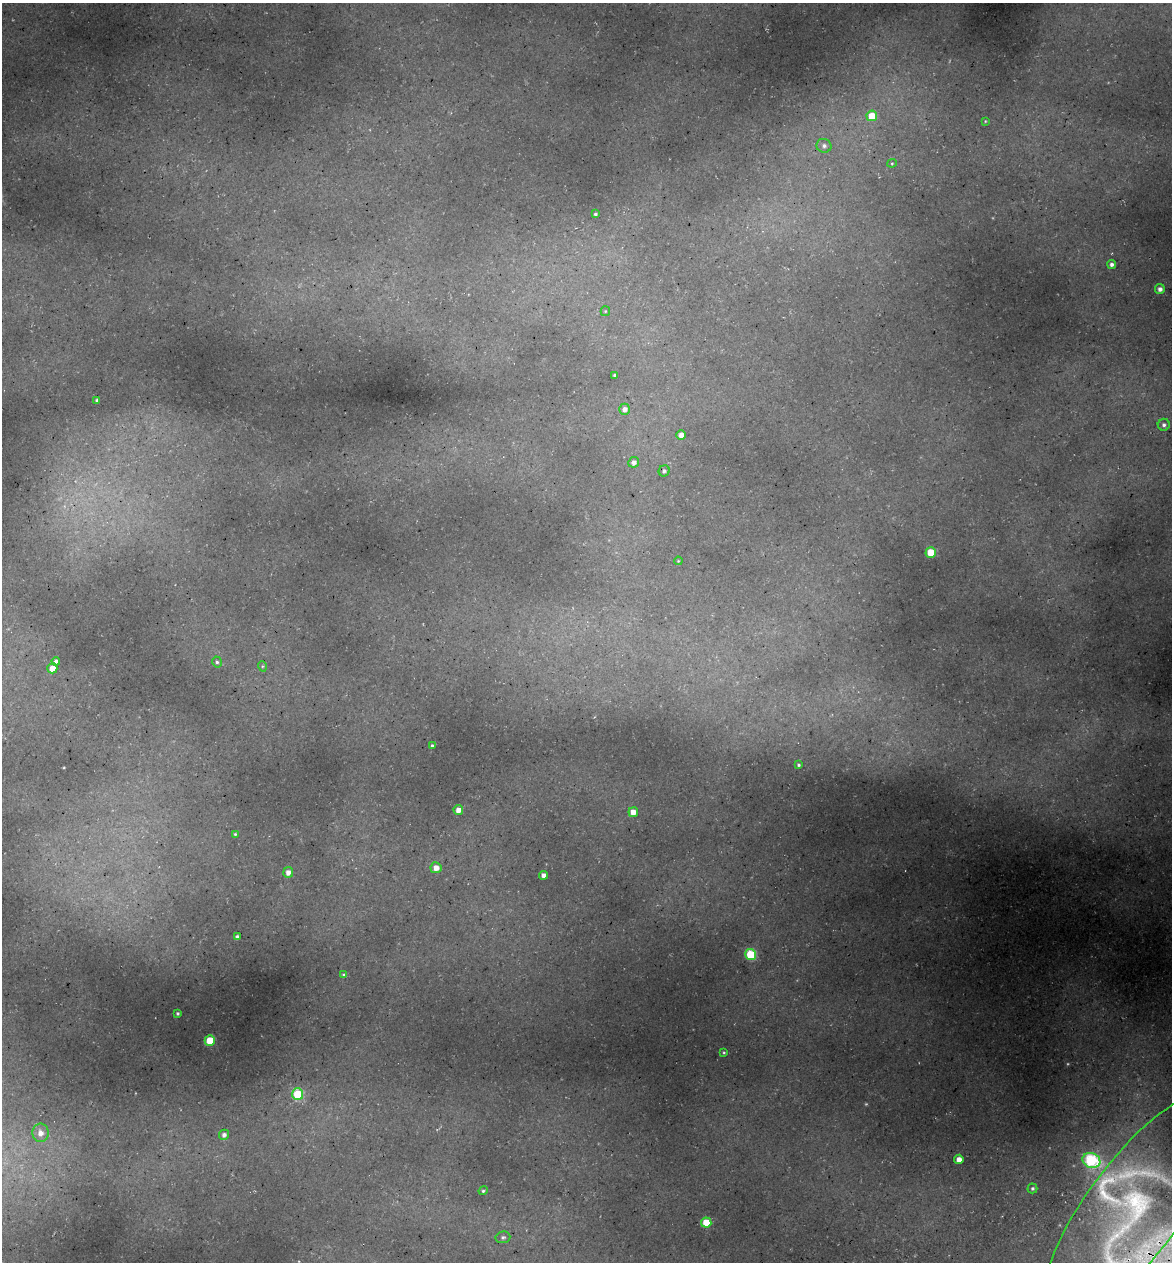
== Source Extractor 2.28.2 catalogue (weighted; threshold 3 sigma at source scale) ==
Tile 6 of 4 x 4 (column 2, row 2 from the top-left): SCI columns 1315-2484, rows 2597-3856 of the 4922 x 5194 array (HDU 1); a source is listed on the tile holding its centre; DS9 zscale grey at full resolution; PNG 1174 x 1264 px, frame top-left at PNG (2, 3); each listed source drawn as its Kron ellipse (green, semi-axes under 4 px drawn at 4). Shown black and unused: <1% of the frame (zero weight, under 3 of 5 exposures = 5% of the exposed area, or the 3 px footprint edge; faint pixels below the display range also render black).
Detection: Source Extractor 2.28.2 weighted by HDU 2 'WHT'; one run over the whole footprint, this tile lists its part. Background 0.16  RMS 0.0083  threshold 0.0373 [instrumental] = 3 sigma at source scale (4.5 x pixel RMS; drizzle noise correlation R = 1.50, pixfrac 1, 0.0396/0.0396 arcsec/px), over >= 5 px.
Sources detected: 49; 1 too faint to see at this stretch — neither listed nor drawn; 3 inside a brighter listed object's ellipse — not listed separately; the other 45 listed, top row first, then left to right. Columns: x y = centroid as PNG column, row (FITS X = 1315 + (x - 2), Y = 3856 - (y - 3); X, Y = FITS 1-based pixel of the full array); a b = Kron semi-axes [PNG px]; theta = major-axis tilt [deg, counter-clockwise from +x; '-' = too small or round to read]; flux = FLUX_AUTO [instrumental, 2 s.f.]
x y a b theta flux
872 116 5 5 - 22
985 121 3 3 - 0.72
824 146 7 7 - 3.2
892 163 4 4 - 0.93
595 214 3 3 - 1.5
1112 264 4 4 - 2.8
1160 289 5 5 - 3.6
605 311 5 4 - 0.91
614 375 3 3 - 1.1
97 400 4 3 - 1.9
624 409 5 5 - 4.7
1164 425 6 6 - 2.6
681 435 5 4 - 5.6
634 462 5 5 - 3.4
664 471 6 5 - 1.9
931 552 5 5 - 24
678 561 4 3 - 0.76
56 661 4 4 - 2.9
217 662 5 4 - 1.6
262 666 5 3 - 0.96
52 668 5 5 - 10
432 746 4 4 - 1.7
799 765 3 3 - 1.3
458 810 5 4 - 6.3
633 812 5 4 - 9.3
235 834 4 4 - 1.1
436 868 5 5 - 7.3
288 872 5 5 - 5.6
544 875 4 4 - 5.2
237 937 4 4 - 2.9
751 955 5 5 - 54
344 975 4 4 - 2
177 1013 3 3 - 1.3
210 1040 5 5 - 27
724 1052 4 3 - 0.97
298 1094 6 5 - 55
40 1133 9 8 - 7.4
224 1135 5 5 - 3
959 1159 4 4 - 6.7
1091 1160 9 7 -20 90
1032 1188 5 5 - 1.7
483 1191 4 4 - 1.4
1134 1208 140 47 53 250
706 1223 5 5 - 25
503 1237 7 6 - 2.2
Overlapping masked pixels (flux is a lower limit): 1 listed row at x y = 1134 1208
Isophote crosses this tile's border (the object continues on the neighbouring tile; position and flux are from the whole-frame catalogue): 1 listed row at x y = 1134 1208